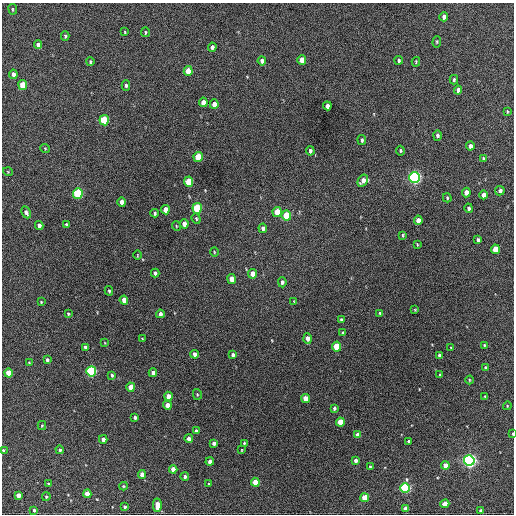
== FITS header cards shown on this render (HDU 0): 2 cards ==
NAXIS1  =                  512 / Axis length
NAXIS2  =                  512 / Axis length

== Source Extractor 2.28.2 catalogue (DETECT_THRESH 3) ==
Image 512 x 512 px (HDU 0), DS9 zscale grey, 1 PNG px = 1 image px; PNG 516 x 516 px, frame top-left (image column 1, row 512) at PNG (2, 3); each listed source drawn as its Kron ellipse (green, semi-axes under 4 px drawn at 4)
Background 395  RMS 19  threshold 58.1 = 3 sigma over >= 5 px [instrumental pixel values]
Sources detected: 140; all 140 listed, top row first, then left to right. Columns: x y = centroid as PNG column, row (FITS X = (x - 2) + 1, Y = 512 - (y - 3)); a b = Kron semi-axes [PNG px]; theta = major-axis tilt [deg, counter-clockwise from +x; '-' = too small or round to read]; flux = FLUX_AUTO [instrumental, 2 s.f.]
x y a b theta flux
13 9 5 3 - 1300
444 17 4 4 - 5400
125 32 4 2 - 1200
145 32 5 3 - 1500
65 36 4 3 - 1700
437 42 6 4 84 1500
38 45 4 4 - 7100
212 47 4 4 - 4100
302 60 5 4 - 15000
399 60 4 3 - 2700
90 61 4 3 - 1600
262 61 4 4 - 4800
416 62 5 3 - 1200
188 71 5 4 - 23000
13 74 5 3 - 4400
454 80 5 3 - 2000
23 85 5 4 - 29000
126 85 5 4 - 2100
458 90 4 4 - 6400
203 102 5 4 - 13000
214 104 5 4 - 9900
327 106 4 4 - 5400
507 111 4 3 - 1200
104 120 5 4 - 69000
437 135 5 4 - 3300
362 140 5 4 - 2300
470 146 4 4 - 5800
45 148 5 3 - 1100
310 151 4 3 - 3300
400 151 5 4 - 1700
198 157 5 4 - 38000
483 158 4 3 - 1500
8 172 5 3 - 1100
414 177 5 5 - 390000
363 181 6 4 59 8200
189 182 5 4 - 40000
500 191 5 4 - 3600
466 192 5 4 - 9200
78 193 5 5 - 120000
483 195 4 4 - 7000
447 198 5 3 - 1600
122 202 5 4 - 8600
197 208 5 4 - 92000
469 208 4 4 - 2700
165 210 5 4 - 11000
26 212 6 4 -62 4600
277 212 5 4 - 25000
155 213 4 3 - 2100
286 216 5 4 - 45000
196 219 6 4 -68 1800
418 220 4 4 - 8300
184 224 4 4 - 8500
39 225 4 4 - 4900
66 225 4 3 - 2200
176 226 5 3 - 1000
263 228 4 4 - 4800
403 235 3 2 - 1400
478 240 4 3 - 3300
417 244 3 3 - 1000
495 249 5 4 - 26000
214 252 5 3 - 1100
137 255 5 3 - 1100
155 273 4 3 - 3100
253 274 5 4 - 12000
232 279 5 4 - 13000
282 282 5 4 - 2700
109 291 5 3 - 1900
124 300 4 4 - 11000
294 301 3 3 - 1000
41 302 3 3 - 1100
415 310 3 3 - 960
380 313 3 3 - 1700
68 314 3 3 - 1400
160 314 4 3 - 4500
341 320 4 3 - 1800
343 333 4 3 - 2900
142 339 3 2 - 1000
308 339 5 4 - 8400
105 343 4 2 - 820
484 345 3 3 - 1400
85 347 4 3 - 2200
337 347 5 4 - 46000
451 348 3 3 - 1300
194 354 4 3 - 4800
233 355 4 3 - 3200
439 355 3 3 - 2200
47 360 4 3 - 2800
29 363 3 3 - 1100
485 367 4 3 - 1900
91 371 5 5 - 160000
153 372 4 4 - 6400
8 373 4 4 - 21000
112 375 4 3 - 2500
440 375 3 3 - 1900
469 380 4 3 - 1000
131 387 4 4 - 21000
197 394 5 4 - 1500
168 396 4 4 - 12000
485 396 3 2 - 1200
306 398 4 4 - 19000
167 405 4 4 - 13000
507 406 4 3 - 1000
334 408 4 3 - 2400
135 417 3 3 - 2500
340 422 4 4 - 27000
42 425 4 4 - 1300
196 431 4 3 - 3700
513 434 3 2 - 1200
358 435 4 4 - 12000
103 439 4 4 - 6700
189 439 4 4 - 7200
409 441 3 3 - 3000
214 443 4 4 - 4700
244 443 3 3 - 1500
3 450 4 3 - 2100
60 450 4 4 - 1900
242 450 4 2 - 760
469 460 5 5 - 460000
210 461 4 4 - 7000
356 461 4 3 - 4400
445 465 4 4 - 8500
370 467 4 3 - 1300
173 469 4 4 - 11000
142 474 4 4 - 11000
185 477 4 4 - 3500
255 482 4 4 - 20000
48 484 4 3 - 1400
209 484 3 3 - 1800
123 486 4 4 - 1200
405 488 5 5 - 160000
87 494 4 4 - 15000
18 495 4 4 - 7400
46 497 4 3 - 1500
365 498 4 4 - 29000
445 504 4 4 - 17000
157 505 6 4 89 16000
125 507 4 3 - 2400
405 509 4 4 - 10000
34 510 3 3 - 2000
481 511 4 4 - 9200
At the frame edge (FLAGS 8, measured only in part): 2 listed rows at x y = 513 434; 3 450